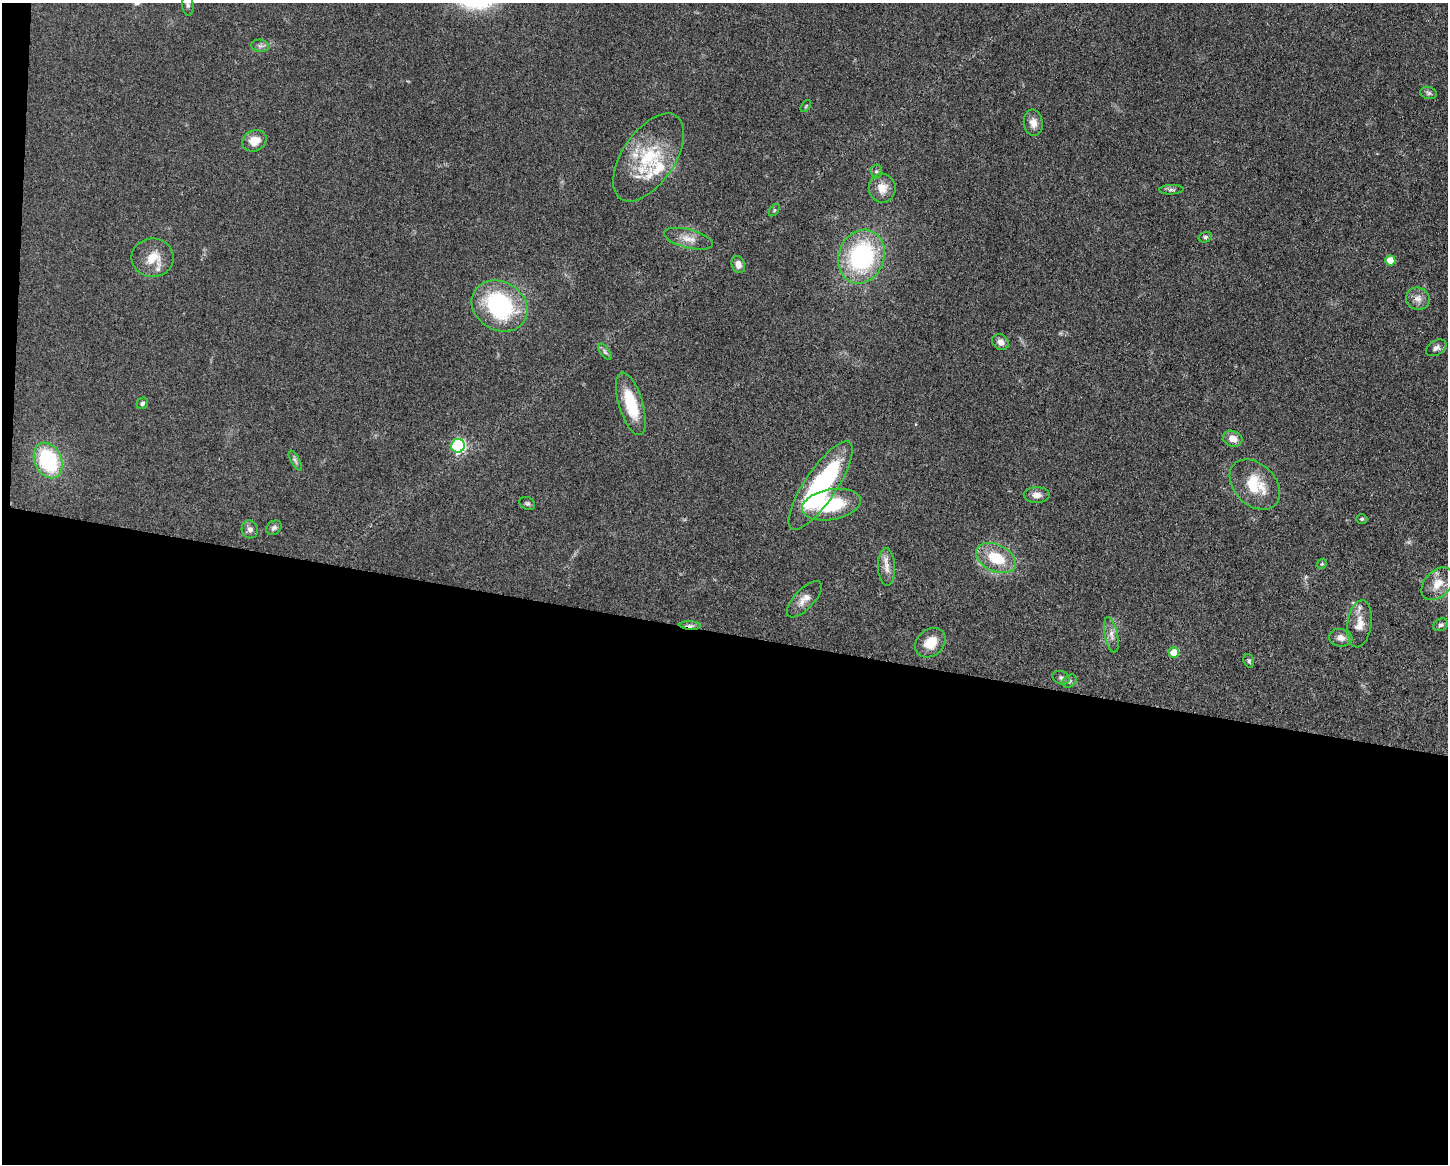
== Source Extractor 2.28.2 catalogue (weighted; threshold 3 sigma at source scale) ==
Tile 10 of 3 x 4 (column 1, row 4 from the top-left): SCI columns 232-1677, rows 4-1165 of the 4682 x 4654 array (HDU 1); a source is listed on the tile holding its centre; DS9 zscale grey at full resolution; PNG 1450 x 1166 px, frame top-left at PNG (2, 3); each listed source drawn as its Kron ellipse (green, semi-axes under 4 px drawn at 4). Shown black and unused: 46% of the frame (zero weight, under 3 of 5 exposures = <1% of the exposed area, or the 3 px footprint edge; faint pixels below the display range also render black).
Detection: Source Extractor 2.28.2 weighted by HDU 2 'WHT'; one run over the whole footprint, this tile lists its part. Background 0.0607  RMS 0.0056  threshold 0.0251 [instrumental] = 3 sigma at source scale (4.5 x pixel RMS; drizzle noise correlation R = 1.50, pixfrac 1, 0.05/0.05 arcsec/px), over >= 5 px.
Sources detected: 57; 1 inside a brighter object's white glare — neither listed nor drawn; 5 inside a brighter listed object's ellipse — not listed separately; the other 51 listed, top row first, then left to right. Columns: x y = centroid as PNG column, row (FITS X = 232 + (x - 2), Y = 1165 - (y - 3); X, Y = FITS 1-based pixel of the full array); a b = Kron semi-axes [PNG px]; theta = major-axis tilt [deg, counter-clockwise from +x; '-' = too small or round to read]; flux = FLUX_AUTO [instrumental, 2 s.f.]
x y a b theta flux
188 5 11 5 -86 1.6
260 46 9 6 -7 1.6
1429 93 8 6 -16 1.5
806 106 7 3 54 0.61
1033 123 13 9 -83 4.3
254 141 12 10 25 7.7
649 157 50 26 56 36
876 171 7 5 -89 1.1
882 188 14 13 - 7.2
1171 190 12 4 3 1.5
774 210 7 3 54 0.79
1205 237 6 5 - 1.1
688 239 25 9 -14 6.5
861 257 27 22 69 73
153 258 21 19 -1 12
1390 260 5 5 - 9.7
738 265 8 6 -74 3.8
1418 299 12 11 - 4.1
499 306 29 24 -30 67
1000 342 9 7 -36 3.4
1436 348 11 7 31 2.1
605 352 9 4 -55 1.4
142 403 6 5 - 1
631 404 32 12 -73 22
1233 439 10 7 -18 5.2
458 446 7 6 - 86
48 460 19 13 -65 44
295 460 11 4 -63 1.4
1255 485 29 20 -44 20
821 486 52 16 56 89
1037 495 13 8 -1 3.8
527 503 8 6 -30 1.3
831 505 30 15 10 31
1362 519 5 4 - 0.82
274 528 8 6 39 1.7
250 529 9 8 - 2.6
996 558 21 13 -25 19
1322 564 5 4 - 0.78
887 567 19 8 -88 4.8
1438 584 19 13 47 8.2
804 599 23 10 46 5.7
1360 624 24 12 82 7.4
690 625 10 4 -5 1.7
1441 625 8 6 28 1.5
1111 635 18 6 -78 3.5
1341 638 12 9 -9 3.6
930 643 16 13 41 10
1174 653 5 5 - 11
1249 661 7 5 -72 1
1061 678 9 6 -20 1.5
1070 681 7 6 - 1.3
Overlapping masked pixels (flux is a lower limit): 1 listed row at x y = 690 625
Isophote crosses this tile's border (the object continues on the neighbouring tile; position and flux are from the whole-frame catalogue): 1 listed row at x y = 188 5